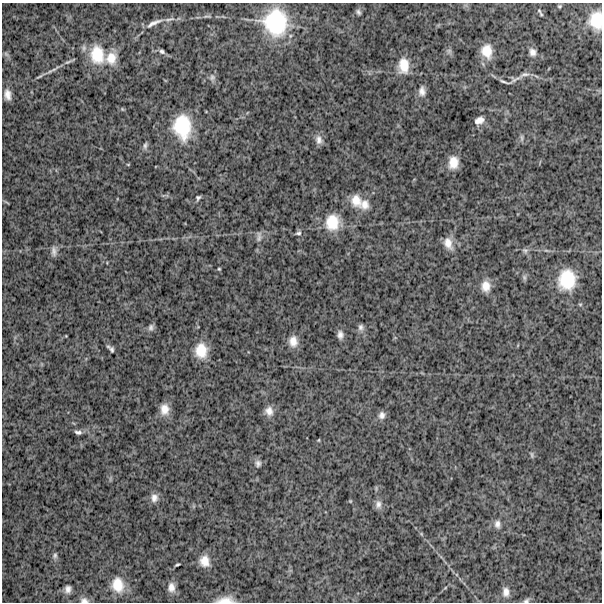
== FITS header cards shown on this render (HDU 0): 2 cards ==
NAXIS1  =                  600
NAXIS2  =                  600

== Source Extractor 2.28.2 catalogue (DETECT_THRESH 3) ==
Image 600 x 600 px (HDU 0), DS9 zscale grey, 1 PNG px = 1 image px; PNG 604 x 604 px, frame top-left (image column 1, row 600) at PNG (2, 3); no overlay
Background 1560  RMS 230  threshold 679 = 3 sigma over >= 5 px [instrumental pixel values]
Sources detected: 73; all 73 listed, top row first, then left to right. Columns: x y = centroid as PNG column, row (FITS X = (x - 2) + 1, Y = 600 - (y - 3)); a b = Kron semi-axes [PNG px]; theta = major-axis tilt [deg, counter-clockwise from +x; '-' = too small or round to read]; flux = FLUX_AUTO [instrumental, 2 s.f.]
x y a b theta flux
559 6 5 4 - 1.9e+04
539 11 9 4 -61 2.9e+04
358 12 7 5 -64 3.6e+04
207 16 14 4 3 5.2e+04
169 19 17 4 9 7.1e+04
596 20 15 12 -89 3.2e+05
275 22 31 28 -76 1.2e+06
154 23 26 6 25 1.1e+05
162 51 7 5 -32 3.7e+04
449 51 7 7 - 3.9e+04
487 51 16 12 -80 2.6e+05
532 52 10 8 -70 7.5e+04
6 54 8 4 -45 3.2e+04
97 55 25 19 -79 5.2e+05
111 58 17 14 71 2.2e+05
69 61 18 4 24 4.6e+04
404 66 19 12 90 2.6e+05
524 75 20 7 19 9.1e+04
40 76 18 3 29 5.1e+04
212 77 9 8 - 5.5e+04
505 82 15 3 -15 3.8e+04
422 91 13 9 -86 9.4e+04
7 95 10 6 -81 9.9e+04
479 120 11 8 25 9.4e+04
182 127 26 18 -83 7.0e+05
522 138 10 4 -90 3.2e+04
319 140 12 9 -78 9.0e+04
145 145 9 5 81 3.8e+04
453 162 13 10 82 2.0e+05
128 164 5 3 - 1.3e+04
198 198 6 4 59 3.2e+04
356 200 18 14 -71 2.4e+05
6 202 8 2 -29 1.7e+04
364 204 14 12 79 1.5e+05
332 222 20 17 81 3.8e+05
298 233 9 6 21 3.9e+04
259 237 15 7 84 6.5e+04
448 243 17 10 -68 1.6e+05
525 250 8 6 -31 4.2e+04
546 250 7 4 -19 2.2e+04
54 251 13 6 -86 6.7e+04
219 269 4 4 - 1.6e+04
524 277 8 5 -72 3.4e+04
567 280 22 18 81 5.9e+05
486 286 14 11 -88 1.6e+05
151 327 9 7 72 5.0e+04
361 327 8 7 - 5.1e+04
340 335 9 7 -87 7.1e+04
293 341 13 10 -88 1.5e+05
111 349 9 4 -46 4.4e+04
201 351 16 13 89 3.2e+05
165 409 14 11 -89 1.7e+05
269 411 12 10 -73 1.1e+05
382 415 10 9 - 7.6e+04
78 432 9 5 -10 4.5e+04
319 440 5 3 - 1.3e+04
532 455 8 4 -77 2.8e+04
258 463 9 8 - 5.7e+04
154 498 11 10 - 9.4e+04
350 501 5 3 - 1.4e+04
378 504 11 9 89 7.6e+04
497 524 12 9 -86 8.4e+04
55 555 8 6 82 3.7e+04
204 561 13 10 -79 1.7e+05
177 565 5 2 - 2.0e+04
118 585 18 14 -78 2.9e+05
171 587 12 8 -84 1.1e+05
445 588 6 3 20 1.5e+04
68 589 7 6 - 7.3e+04
506 592 13 9 -85 1.1e+05
84 600 11 7 -8 6.7e+04
225 600 21 8 4 1.5e+05
526 601 9 6 31 4.1e+04
At the frame edge (FLAGS 8, measured only in part): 4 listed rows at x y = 596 20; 84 600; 225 600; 526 601